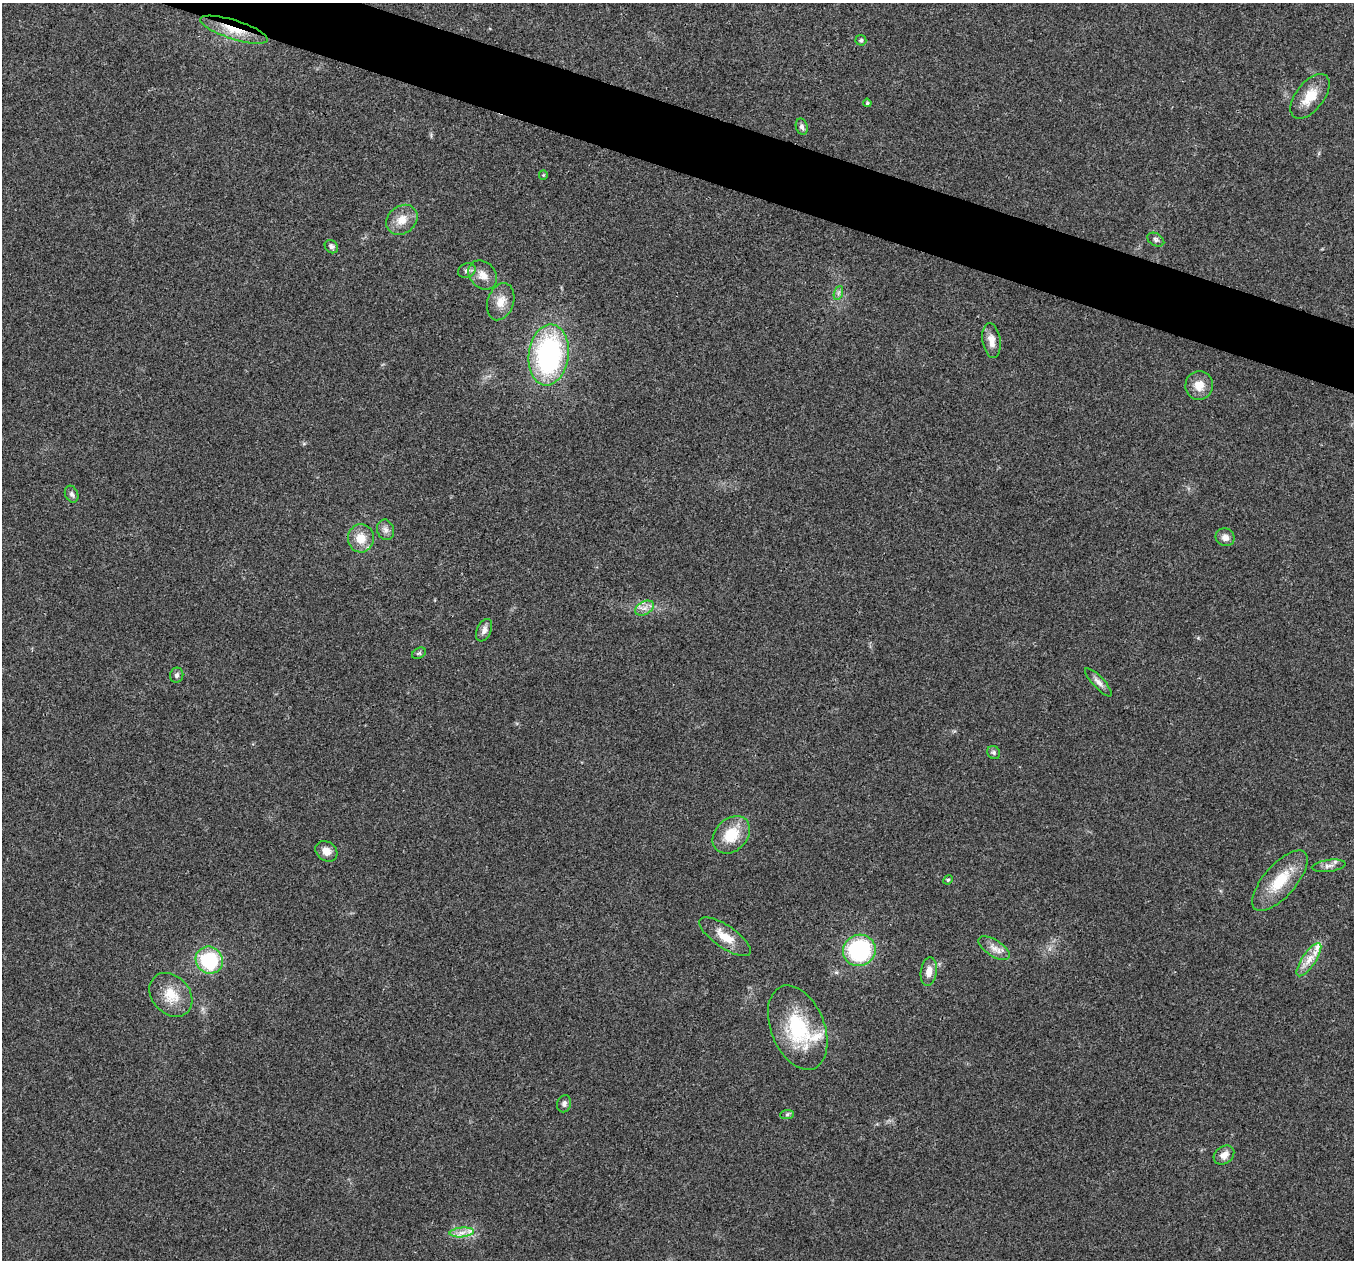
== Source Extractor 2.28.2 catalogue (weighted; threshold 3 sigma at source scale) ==
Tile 11 of 4 x 4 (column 3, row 3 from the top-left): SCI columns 2709-4060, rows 1394-2651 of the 5419 x 5432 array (HDU 1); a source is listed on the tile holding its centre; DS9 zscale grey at full resolution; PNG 1356 x 1262 px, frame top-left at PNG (2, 3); each listed source drawn as its Kron ellipse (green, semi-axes under 4 px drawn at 4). Shown black and unused: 4% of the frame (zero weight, under 3 of 4 exposures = <1% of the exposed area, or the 3 px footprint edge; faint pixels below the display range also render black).
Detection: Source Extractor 2.28.2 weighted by HDU 2 'WHT'; one run over the whole footprint, this tile lists its part. Background 0.0211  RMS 0.004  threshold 0.0182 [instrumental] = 3 sigma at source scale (4.5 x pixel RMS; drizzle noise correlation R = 1.50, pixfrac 1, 0.05/0.05 arcsec/px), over >= 5 px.
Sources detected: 46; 3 inside a brighter listed object's ellipse — not listed separately; the other 43 listed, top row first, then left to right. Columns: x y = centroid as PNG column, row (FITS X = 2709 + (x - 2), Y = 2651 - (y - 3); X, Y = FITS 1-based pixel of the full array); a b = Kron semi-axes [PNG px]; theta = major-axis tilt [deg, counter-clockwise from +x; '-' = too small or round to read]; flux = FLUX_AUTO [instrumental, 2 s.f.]
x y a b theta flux
234 30 35 9 -18 9.8
861 40 5 5 - 0.7
1310 96 26 14 52 8.4
867 103 4 4 - 0.52
802 127 8 5 -73 1.2
543 175 5 4 - 0.42
402 220 17 13 40 5.6
1156 240 9 6 -30 1.1
331 247 7 6 - 1.4
467 270 9 7 20 1.4
483 275 16 12 -48 4.3
838 293 7 4 71 0.97
501 302 19 13 71 5
991 340 17 9 -81 3.6
549 355 31 20 82 75
1199 385 14 14 - 5.3
72 494 9 6 -67 1.1
385 530 10 8 -73 1.9
1225 537 10 8 -29 2.5
361 538 14 13 - 6.5
644 608 10 6 27 2.2
484 630 12 7 66 2
419 653 7 5 29 0.71
177 675 7 6 - 1.1
1098 682 18 5 -47 2.2
994 753 7 6 - 0.98
731 835 21 16 45 12
326 851 12 9 -37 3.3
1329 866 17 6 7 2.2
948 880 5 4 - 0.55
1280 881 38 16 49 14
725 937 30 11 -34 7.8
994 948 18 8 -33 3.3
859 950 16 15 - 48
209 960 14 13 - 26
1309 960 19 7 56 4.6
929 972 14 8 82 3.6
171 995 24 19 -48 9.3
798 1028 44 26 -68 30
564 1104 8 7 - 1.5
787 1115 7 4 1 0.78
1224 1155 11 8 37 3.3
462 1232 12 5 5 2.4
Overlapping masked pixels (flux is a lower limit): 1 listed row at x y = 234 30